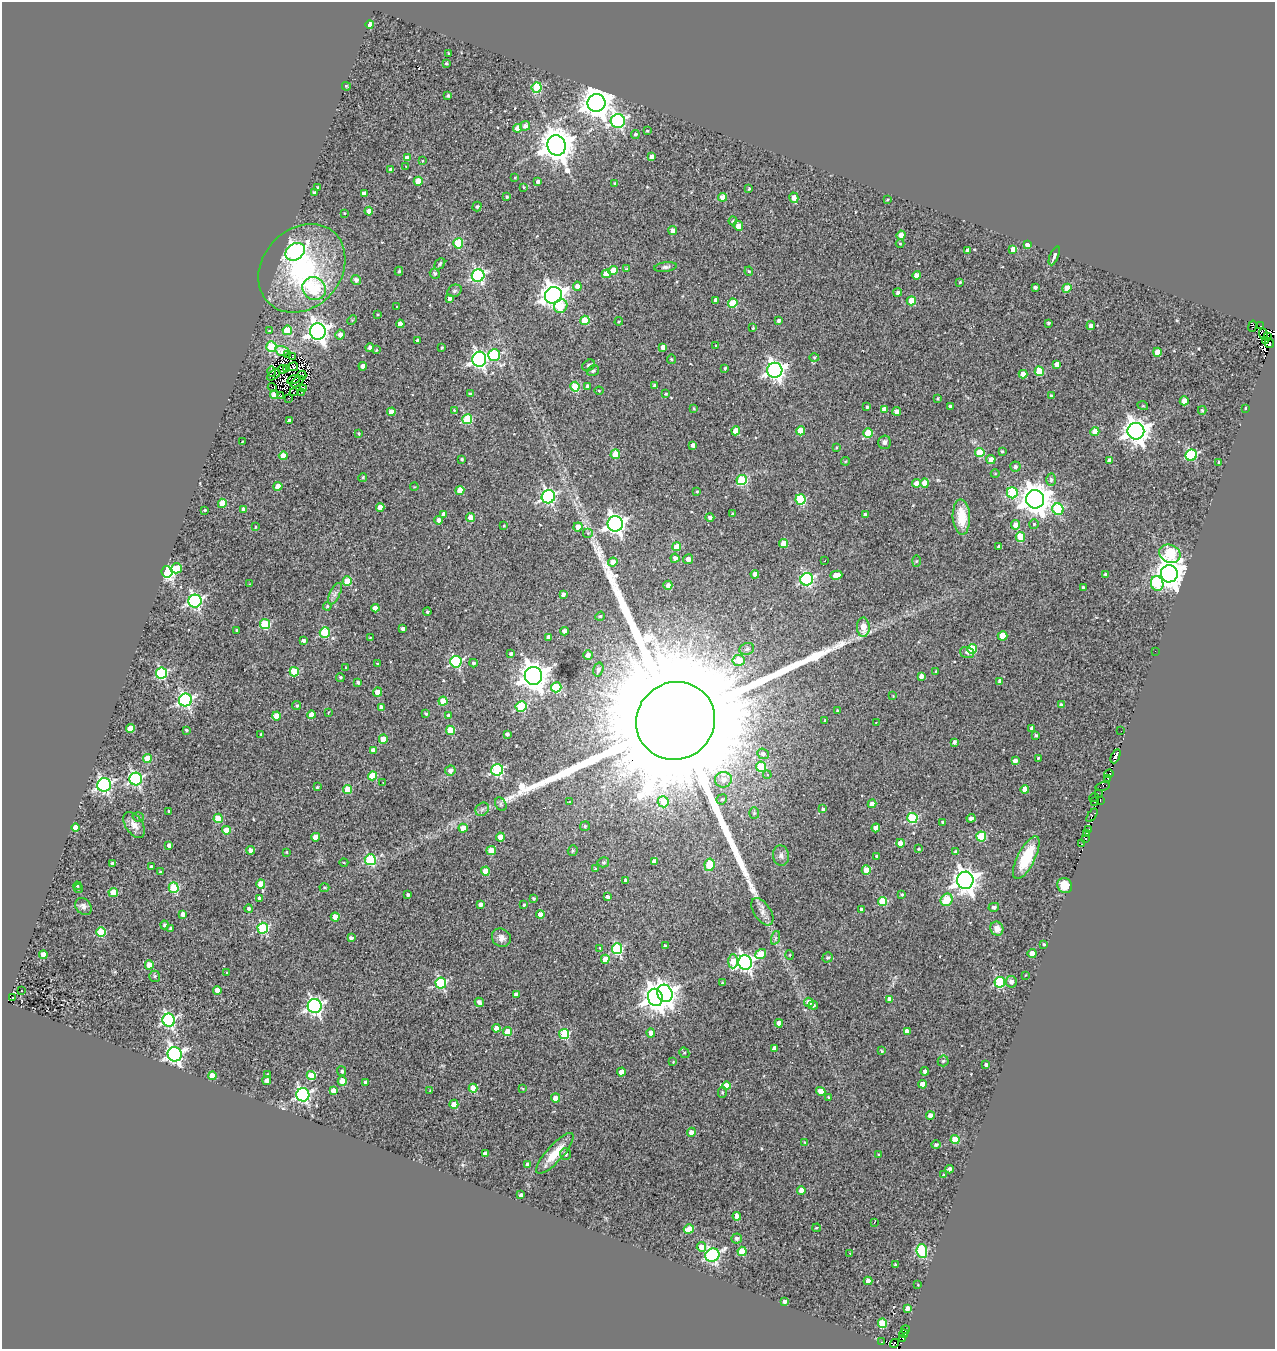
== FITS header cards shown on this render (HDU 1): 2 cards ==
NAXIS1  =                 1273
NAXIS2  =                 1347

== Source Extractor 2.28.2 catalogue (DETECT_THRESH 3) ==
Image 1273 x 1347 px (HDU 1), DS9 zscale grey, 1 PNG px = 1 image px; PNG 1277 x 1351 px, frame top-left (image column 1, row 1347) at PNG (2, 2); each listed source drawn as its Kron ellipse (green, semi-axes under 4 px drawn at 4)
Background 0.615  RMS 0.39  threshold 1.17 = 3 sigma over >= 5 px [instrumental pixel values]
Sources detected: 529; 19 with non-positive FLUX_AUTO (blend fragments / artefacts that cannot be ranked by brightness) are neither listed nor drawn; of the other 510, the 500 brightest by FLUX_AUTO listed and drawn (10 fainter detections omitted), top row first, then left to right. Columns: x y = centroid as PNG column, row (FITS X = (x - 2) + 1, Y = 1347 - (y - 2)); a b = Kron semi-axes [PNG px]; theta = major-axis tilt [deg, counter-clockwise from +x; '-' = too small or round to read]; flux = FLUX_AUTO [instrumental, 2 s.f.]
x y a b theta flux
370 24 4 4 - 2.4e+02
449 54 3 2 - 2.8e+01
446 63 4 3 - 2.8e+01
346 86 4 2 - 3.2e+01
537 88 5 5 - 1.4e+03
448 96 3 3 - 4.8e+01
596 103 9 9 - 4.0e+04
618 121 7 7 - 5.4e+03
525 126 5 4 - 1.0e+02
517 128 4 4 - 2.6e+02
647 131 3 2 - 2.2e+01
635 134 4 4 - 4.3e+01
557 145 10 9 - 5.5e+04
652 157 4 4 - 1.3e+02
407 158 4 4 - 1.7e+02
422 161 4 2 - 1.8e+01
406 166 3 2 - 8.5e+01
391 169 4 3 - 9.6e+01
515 178 3 2 - 1.9e+01
418 181 4 4 - 5.1e+02
538 182 4 3 - 9.5e+01
614 183 3 2 - 2.0e+01
318 187 3 2 - 2.8e+01
523 187 4 3 - 2.5e+01
749 189 3 2 - 2.6e+01
314 193 3 3 - 5.6e+01
364 193 4 3 - 9.8e+01
507 197 3 3 - 3.4e+01
723 197 4 4 - 2.8e+02
794 198 5 4 - 3.1e+02
887 200 4 3 - 2.4e+01
477 207 5 4 - 4.0e+01
369 211 4 4 - 2.6e+02
344 213 2 2 - 2.0e+01
733 221 4 3 - 2.9e+01
738 226 5 4 - 3.4e+02
673 230 4 4 - 1.9e+02
901 235 4 4 - 2.9e+02
458 243 5 5 - 1.2e+03
900 243 4 3 - 2.1e+01
1027 244 4 4 - 2.2e+02
1013 249 4 4 - 1.8e+02
968 250 4 4 - 1.2e+02
295 252 10 8 35 6.9e+03
1054 256 10 3 67 8.0e+01
440 264 6 4 48 4.7e+01
665 267 11 5 8 7.7e+01
302 268 48 39 48 3.5e+03
626 269 3 3 - 2.5e+01
399 271 4 3 - 4.1e+01
613 271 5 4 - 3.7e+02
749 271 5 4 - 3.5e+01
435 273 5 5 - 6.0e+01
606 274 4 4 - 3.4e+02
917 275 4 4 - 2.4e+02
478 276 6 6 - 4.7e+03
356 280 5 4 - 9.8e+01
960 282 3 3 - 2.4e+01
577 286 4 4 - 1.5e+02
1035 287 3 3 - 5.5e+01
1067 288 4 4 - 4.4e+02
314 289 12 11 - 1.9e+03
454 291 7 6 - 6.6e+01
898 292 4 4 - 7.5e+01
553 295 9 8 - 2.2e+04
450 299 4 3 - 8.3e+01
716 300 4 3 - 1.0e+02
911 301 4 4 - 6.2e+02
733 303 5 4 - 7.6e+02
397 306 3 2 - 1.9e+01
561 306 7 6 - 6.1e+02
378 315 3 2 - 2.5e+01
352 320 5 3 - 2.7e+01
585 320 4 4 - 7.6e+02
619 321 4 4 - 2.9e+01
779 321 3 3 - 7.9e+01
1048 323 3 3 - 5.1e+01
400 324 4 4 - 2.6e+02
1091 326 4 4 - 1.1e+02
1252 326 6 3 76 4.8e+03
1261 326 3 2 - 2.6e+01
753 328 4 3 - 2.7e+01
287 330 4 4 - 6.5e+02
269 331 3 3 - 2.4e+01
318 331 8 8 - 1.5e+04
1264 334 6 2 -68 9.0e+01
340 335 5 4 - 1.5e+02
1267 336 3 2 - 1.3e+02
418 340 4 3 - 8.9e+01
1265 341 3 2 - 3.8e+01
1269 343 5 3 - 2.0e+02
716 346 3 3 - 3.1e+01
271 347 5 5 - 8.7e+02
663 347 4 4 - 1.6e+02
370 348 4 4 - 9.5e+01
442 348 3 3 - 3.1e+01
376 350 3 3 - 2.1e+01
282 351 7 4 -18 8.5e+01
1157 352 4 4 - 4.9e+02
287 355 4 3 - 3.4e+01
494 355 6 5 - 2.0e+03
293 357 3 3 - 2.3e+01
814 357 5 3 - 2.9e+01
479 359 7 7 - 8.4e+03
671 359 5 4 - 3.4e+01
1057 364 4 4 - 1.9e+02
589 365 7 5 39 9.6e+01
363 366 4 4 - 1.5e+02
293 367 5 3 - 2.4e+01
725 368 4 3 - 3.5e+01
282 369 4 2 - 3.0e+01
287 369 3 2 - 2.2e+01
775 370 7 7 - 1.2e+04
272 371 5 3 - 2.7e+01
593 371 6 5 - 4.7e+01
1039 371 5 4 - 7.5e+02
1023 374 4 4 - 2.5e+02
274 375 7 4 33 9.2e+01
302 375 4 2 - 2.4e+01
294 379 7 3 20 2.4e+01
297 382 8 2 37 5.0e+01
654 385 4 3 - 4.4e+01
587 386 4 3 - 7.1e+01
272 387 5 2 - 4.0e+01
575 387 5 4 - 1.1e+03
304 388 4 2 - 1.7e+01
599 391 4 4 - 2.5e+01
294 392 4 2 - 2.9e+01
301 392 2 2 - 3.4e+01
274 394 4 3 - 4.5e+02
470 394 4 4 - 6.2e+01
666 394 4 3 - 2.5e+01
280 396 3 2 - 1.9e+01
1051 396 3 3 - 4.2e+01
288 398 2 2 - 1.9e+01
937 399 4 3 - 3.3e+01
1184 401 4 4 - 4.0e+02
950 406 4 3 - 7.1e+01
1143 406 5 3 - 2.6e+01
867 407 3 3 - 4.5e+01
694 408 3 3 - 2.5e+01
1245 408 4 2 - 2.2e+01
884 409 4 4 - 1.4e+02
454 410 4 3 - 2.6e+01
1202 410 4 3 - 3.2e+01
897 411 4 4 - 1.7e+02
391 412 4 4 - 3.1e+02
467 419 5 5 - 1.5e+03
290 420 3 3 - 5.5e+01
736 431 4 4 - 4.7e+02
801 431 4 4 - 4.9e+02
1136 431 8 8 - 2.5e+04
1095 432 4 4 - 3.9e+02
868 433 5 4 - 9.1e+02
358 434 4 3 - 3.0e+01
242 441 2 2 - 1.9e+01
884 442 7 6 - 1.1e+02
693 445 4 4 - 1.2e+02
836 448 3 2 - 1.9e+01
1002 451 4 3 - 3.5e+01
980 452 5 4 - 9.6e+02
615 454 5 4 - 5.0e+02
1191 455 6 5 - 2.7e+03
283 456 4 4 - 2.9e+02
462 459 3 3 - 3.9e+01
991 459 5 4 - 2.1e+02
1109 460 4 4 - 1.1e+02
845 461 4 4 - 2.7e+01
1219 462 4 4 - 7.4e+01
1015 467 5 5 - 7.9e+01
995 474 4 3 - 1.9e+01
363 477 4 3 - 3.7e+01
742 480 5 5 - 1.9e+03
1051 480 6 5 - 6.6e+01
916 483 4 4 - 2.6e+02
925 483 4 4 - 3.8e+02
278 486 4 4 - 3.7e+02
414 487 4 3 - 2.1e+01
460 490 4 4 - 4.2e+02
697 491 3 3 - 2.4e+01
1012 493 5 5 - 1.6e+03
548 497 7 6 - 5.6e+03
1035 499 9 9 - 4.1e+04
800 500 5 5 - 1.8e+03
222 503 5 4 - 6.2e+02
380 507 4 4 - 2.1e+02
243 509 4 3 - 7.2e+01
1058 509 6 5 - 1.7e+03
205 510 3 3 - 3.1e+01
444 514 4 4 - 1.5e+02
732 514 4 4 - 4.0e+01
865 515 3 3 - 7.1e+01
471 517 4 4 - 3.5e+02
710 517 4 4 - 8.1e+01
961 517 18 8 -87 7.1e+02
439 520 4 4 - 1.1e+02
615 524 7 7 - 1.3e+04
1034 524 5 5 - 3.8e+01
1016 525 4 4 - 3.4e+02
504 526 4 3 - 2.8e+01
255 527 3 2 - 2.3e+01
578 527 4 4 - 2.3e+02
588 533 5 5 - 3.7e+01
1020 537 5 4 - 7.7e+02
783 543 4 4 - 3.7e+02
677 547 4 4 - 5.2e+02
999 547 4 4 - 1.1e+02
1170 554 11 9 -22 2.4e+03
675 558 4 4 - 9.0e+01
688 559 5 5 - 1.5e+02
825 561 3 2 - 3.5e+01
916 561 6 4 88 3.3e+01
613 562 4 4 - 2.6e+02
176 568 6 5 - 3.0e+02
167 572 6 5 - 7.1e+03
755 574 4 4 - 1.5e+02
1169 574 8 8 - 3.5e+04
836 575 6 4 14 3.3e+02
1106 575 3 3 - 6.8e+01
807 579 6 6 - 4.3e+03
347 581 4 4 - 6.8e+02
250 584 3 2 - 1.6e+01
1157 584 7 6 - 1.7e+03
668 585 4 4 - 1.3e+02
1083 588 3 3 - 5.4e+01
335 594 12 5 63 1.1e+02
563 594 4 3 - 8.2e+01
195 601 6 6 - 6.2e+03
327 606 4 4 - 3.1e+01
375 608 4 4 - 2.7e+02
427 612 4 3 - 3.0e+01
600 616 5 4 - 3.0e+01
265 624 5 5 - 1.5e+03
863 627 10 6 -89 6.3e+02
403 628 3 3 - 7.5e+01
236 630 3 2 - 2.1e+01
564 631 4 4 - 1.1e+02
325 632 5 5 - 1.6e+03
1002 636 5 4 - 5.1e+02
370 637 3 2 - 1.7e+01
549 637 4 4 - 1.2e+02
303 640 4 3 - 7.1e+01
747 649 7 6 - 7.5e+01
972 649 5 5 - 1.0e+03
1155 651 2 2 - 5.1e+01
967 653 7 5 -17 8.5e+01
511 654 4 4 - 5.9e+01
588 655 5 4 - 1.2e+02
739 660 6 5 - 6.0e+02
456 662 6 5 - 3.4e+03
473 663 4 4 - 5.0e+01
378 664 3 3 - 2.9e+01
346 668 3 2 - 2.5e+01
598 669 7 5 74 8.2e+01
294 672 5 4 - 1.2e+03
936 672 3 2 - 3.0e+01
161 673 5 5 - 3.0e+03
533 676 9 8 - 3.2e+04
921 676 4 4 - 1.4e+02
340 677 4 3 - 3.9e+01
1000 681 4 4 - 1.0e+02
358 682 4 4 - 6.1e+01
556 687 5 5 - 1.6e+03
378 692 4 4 - 3.7e+02
893 696 3 2 - 1.8e+01
185 700 6 6 - 6.0e+03
443 701 4 4 - 6.2e+02
1061 705 4 3 - 6.7e+01
297 706 4 4 - 4.2e+01
521 706 5 5 - 1.7e+03
381 707 4 4 - 9.2e+01
837 711 3 3 - 3.9e+01
328 713 3 2 - 2.1e+01
426 714 3 3 - 4.1e+01
311 715 4 4 - 2.6e+02
449 715 4 4 - 8.8e+01
276 716 4 4 - 4.8e+02
825 720 3 3 - 3.5e+01
675 721 40 38 35 1.7e+06
876 722 3 2 - 5.8e+01
130 728 4 4 - 4.9e+02
1032 728 4 4 - 1.2e+02
186 730 3 3 - 3.8e+01
450 730 5 4 - 6.8e+02
1121 731 3 2 - 2.5e+01
261 734 3 3 - 2.8e+01
507 734 4 4 - 6.7e+01
1036 735 4 3 - 4.7e+01
383 739 4 4 - 4.7e+02
954 742 4 3 - 7.8e+01
373 750 4 4 - 1.1e+02
763 754 6 5 - 6.0e+01
1116 756 7 4 64 1.6e+03
147 758 4 4 - 6.7e+02
1038 758 3 3 - 2.3e+01
1015 760 4 4 - 1.3e+02
761 767 5 5 - 1.1e+03
450 770 5 5 - 1.7e+02
497 770 6 5 - 3.0e+03
1109 774 5 2 - 1.2e+02
767 775 4 4 - 4.0e+01
372 776 5 4 - 8.4e+02
1108 778 3 2 - 1.8e+02
136 779 6 6 - 4.7e+03
723 780 8 7 - 2.1e+02
383 782 3 2 - 2.2e+01
104 785 7 6 - 6.5e+03
1103 786 7 2 15 2.7e+01
317 787 4 3 - 2.9e+01
348 789 4 4 - 6.1e+02
1025 789 4 4 - 3.1e+02
1098 794 3 2 - 9.3e+01
1094 798 5 2 - 4.1e+01
722 799 5 5 - 4.8e+01
1100 800 3 2 - 1.0e+02
570 801 3 2 - 2.0e+01
663 802 5 5 - 5.4e+02
1094 802 2 2 - 1.9e+01
501 804 7 5 -61 4.9e+01
872 804 4 4 - 2.6e+02
482 809 7 6 - 8.4e+01
823 809 4 4 - 5.9e+01
168 811 3 2 - 3.2e+01
754 813 6 5 - 5.3e+01
1092 815 8 3 55 8.6e+01
138 817 6 4 -17 4.8e+01
218 818 4 4 - 6.9e+02
912 818 5 5 - 1.8e+03
971 818 4 4 - 1.0e+02
943 822 3 3 - 3.1e+01
134 825 14 8 -56 2.5e+02
585 826 5 4 - 4.1e+01
75 827 4 4 - 3.2e+02
463 828 4 4 - 3.5e+02
876 828 4 4 - 2.6e+02
1089 829 3 2 - 5.9e+01
226 830 4 4 - 3.6e+02
1086 833 3 2 - 1.1e+02
316 837 4 4 - 3.7e+02
500 837 4 4 - 4.8e+02
981 837 5 5 - 1.3e+03
1085 839 4 3 - 5.3e+02
900 843 4 4 - 3.2e+02
1082 844 2 2 - 9.5e+01
169 845 4 4 - 9.6e+01
918 849 3 3 - 3.0e+01
250 850 4 4 - 1.1e+02
491 851 5 4 - 6.5e+02
573 851 5 5 - 4.3e+01
286 852 3 3 - 2.6e+01
956 852 4 3 - 6.5e+01
781 856 10 8 -80 1.2e+02
877 856 3 3 - 4.2e+01
1026 858 23 8 64 9.4e+02
370 860 5 5 - 1.9e+03
654 861 4 4 - 8.9e+01
603 862 6 5 - 5.0e+01
344 863 4 3 - 2.1e+01
112 864 3 3 - 6.8e+01
709 865 6 5 - 8.8e+02
152 867 4 3 - 9.1e+01
595 869 4 4 - 3.3e+01
866 870 4 4 - 5.5e+02
485 871 4 4 - 4.9e+02
160 872 4 3 - 3.9e+01
626 880 4 3 - 7.4e+01
965 880 8 8 - 2.4e+04
261 884 4 4 - 4.3e+02
77 886 4 4 - 2.6e+01
1065 886 8 7 - 4.3e+02
79 888 4 4 - 2.4e+01
174 888 5 5 - 1.6e+03
324 888 5 4 - 2.8e+01
113 893 4 4 - 7.0e+02
902 894 4 3 - 3.5e+01
408 895 4 3 - 6.3e+01
608 897 4 4 - 8.9e+01
260 898 4 4 - 1.6e+02
534 899 4 3 - 3.6e+01
947 900 6 5 - 7.7e+02
883 901 4 4 - 9.6e+02
481 904 4 4 - 1.2e+02
524 905 3 3 - 3.4e+01
83 906 9 7 -50 1.4e+02
994 907 5 4 - 5.8e+01
249 909 4 4 - 6.9e+01
862 910 4 4 - 1.4e+02
762 912 15 8 -56 1.9e+02
183 914 4 4 - 1.3e+02
540 915 4 4 - 3.6e+02
335 917 4 4 - 4.2e+02
165 925 4 4 - 6.1e+01
170 928 3 3 - 3.5e+01
263 928 5 5 - 2.5e+03
997 929 7 6 - 1.8e+02
101 932 5 4 - 1.3e+03
351 938 4 4 - 8.5e+01
501 938 10 8 -39 1.5e+02
775 938 7 4 71 5.1e+01
1044 944 3 2 - 3.6e+01
665 946 3 3 - 4.8e+01
600 948 4 4 - 3.4e+01
617 949 5 5 - 2.2e+03
761 954 6 4 36 9.1e+02
1032 954 4 4 - 3.4e+02
43 955 4 4 - 2.4e+02
790 955 5 3 - 2.3e+01
828 957 5 5 - 4.7e+01
605 959 4 4 - 3.3e+02
733 961 7 5 88 6.0e+02
745 963 7 7 - 8.7e+03
149 965 4 4 - 5.5e+02
227 973 4 3 - 4.0e+01
1025 975 3 2 - 1.8e+01
155 976 5 5 - 4.5e+01
1000 982 5 5 - 2.6e+03
1011 982 6 5 - 1.3e+02
441 983 5 5 - 2.6e+03
722 983 3 3 - 2.6e+01
217 990 4 4 - 3.5e+02
21 991 3 2 - 2.7e+01
665 993 9 7 -68 1.7e+04
516 995 4 4 - 1.2e+02
655 997 9 7 -70 2.2e+04
13 998 3 2 - 5.8e+01
890 999 4 4 - 1.5e+02
479 1002 5 3 - 1.0e+02
809 1002 5 4 - 2.1e+02
813 1005 4 4 - 5.8e+01
315 1006 7 7 - 7.6e+03
169 1020 6 6 - 5.0e+03
779 1023 4 4 - 1.7e+02
496 1028 4 4 - 2.3e+02
907 1031 4 4 - 1.7e+02
507 1032 4 4 - 4.7e+02
651 1033 4 4 - 2.7e+02
564 1034 5 5 - 1.8e+03
774 1048 4 4 - 1.2e+02
882 1051 4 3 - 2.7e+01
684 1053 5 5 - 4.1e+01
175 1054 7 7 - 8.9e+03
943 1061 5 5 - 4.3e+01
673 1062 4 3 - 2.3e+01
986 1065 4 3 - 7.7e+01
342 1071 5 4 - 6.1e+01
925 1071 4 4 - 1.2e+02
621 1072 4 4 - 3.2e+02
268 1075 4 3 - 4.2e+01
212 1076 4 4 - 4.3e+02
311 1076 4 4 - 8.8e+02
267 1081 4 4 - 1.6e+02
342 1081 4 4 - 6.4e+02
366 1083 4 3 - 8.7e+01
922 1084 4 4 - 2.1e+02
726 1086 4 4 - 3.3e+02
473 1088 4 4 - 4.9e+02
522 1088 4 2 - 2.0e+01
333 1090 4 4 - 1.8e+02
430 1091 4 4 - 2.2e+01
821 1091 5 4 - 2.4e+02
722 1092 5 4 - 3.4e+01
303 1095 6 6 - 5.6e+03
556 1098 4 4 - 2.6e+02
829 1098 4 3 - 3.8e+01
454 1104 4 4 - 4.5e+02
930 1116 4 4 - 1.9e+02
691 1132 4 4 - 2.1e+02
955 1140 4 4 - 5.7e+02
805 1142 3 3 - 2.1e+01
936 1145 5 4 - 6.1e+01
555 1153 26 8 48 5.4e+02
485 1154 4 4 - 1.2e+02
565 1154 6 5 - 6.8e+01
879 1155 4 2 - 2.1e+01
528 1165 4 4 - 1.9e+02
949 1169 4 4 - 8.4e+01
943 1175 4 3 - 3.4e+01
801 1190 4 4 - 2.6e+02
521 1195 4 3 - 6.6e+01
737 1216 4 4 - 1.6e+02
874 1222 3 2 - 2.6e+01
816 1228 4 3 - 3.2e+01
689 1229 5 4 - 5.0e+02
737 1238 5 5 - 7.6e+01
701 1247 5 4 - 2.3e+02
742 1251 4 4 - 6.9e+02
922 1251 7 5 -87 1.7e+03
850 1253 3 2 - 2.9e+01
712 1255 7 6 - 4.8e+03
895 1265 3 3 - 3.3e+01
868 1281 4 4 - 2.2e+02
918 1285 3 2 - 1.6e+01
784 1301 4 3 - 1.0e+02
908 1308 4 4 - 1.7e+02
882 1323 5 4 - 9.4e+02
905 1330 4 3 - 2.0e+02
904 1334 4 3 - 1.9e+02
903 1338 3 2 - 6.3e+01
882 1342 4 2 - 2.4e+01
895 1343 5 3 - 1.0e+02
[10 fainter detections neither listed nor drawn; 19 non-positive-flux detections neither listed nor drawn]